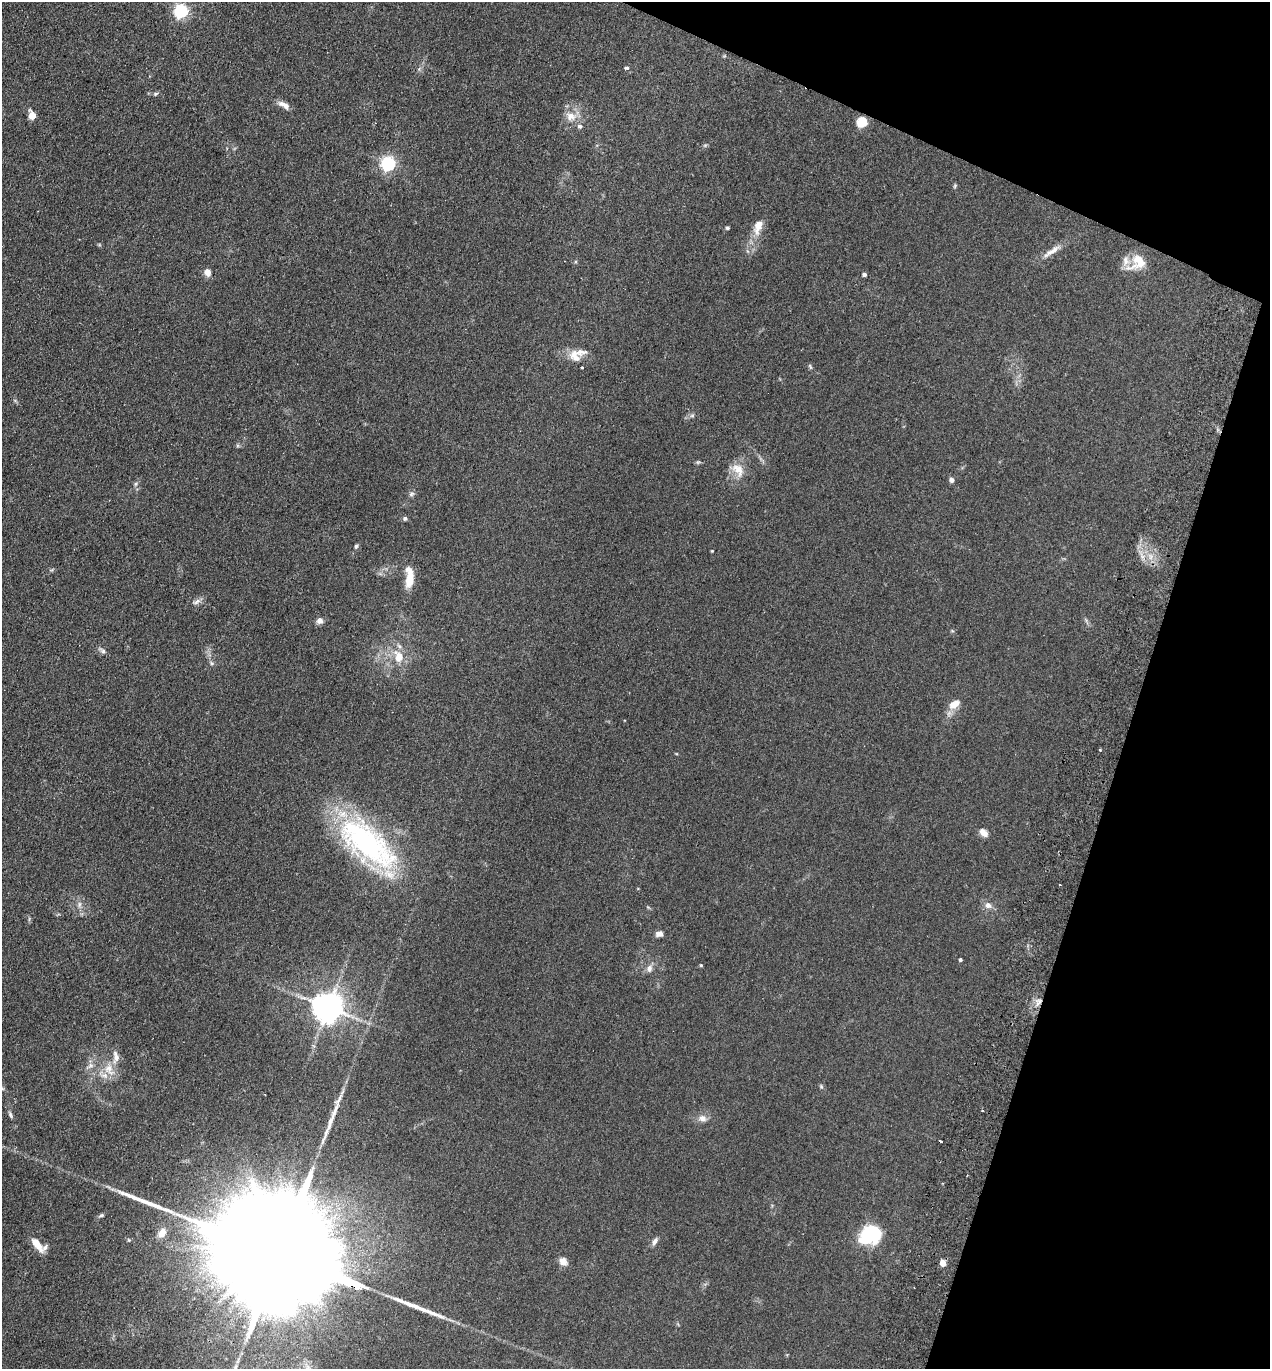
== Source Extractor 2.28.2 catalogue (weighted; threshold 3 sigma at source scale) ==
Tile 8 of 4 x 4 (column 4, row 2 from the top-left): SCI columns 3999-5266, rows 2756-4122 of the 5589 x 5512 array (HDU 1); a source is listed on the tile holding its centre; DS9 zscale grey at full resolution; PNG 1272 x 1371 px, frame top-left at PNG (2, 2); no overlay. Shown black and unused: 16% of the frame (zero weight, under 2 of 3 exposures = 3% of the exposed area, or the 3 px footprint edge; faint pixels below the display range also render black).
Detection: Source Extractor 2.28.2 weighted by HDU 2 'WHT'; one run over the whole footprint, this tile lists its part. Background 0.0961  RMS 0.01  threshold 0.0459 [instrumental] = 3 sigma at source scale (4.5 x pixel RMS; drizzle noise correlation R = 1.50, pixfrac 1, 0.05/0.05 arcsec/px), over >= 5 px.
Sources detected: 73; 1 inside a brighter object's white glare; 4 cosmic-ray / hot-pixel residue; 2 long thin detections or spike segments (spike, bleed or trail) — not listed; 7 inside a brighter listed object's ellipse — not listed separately; the other 59 listed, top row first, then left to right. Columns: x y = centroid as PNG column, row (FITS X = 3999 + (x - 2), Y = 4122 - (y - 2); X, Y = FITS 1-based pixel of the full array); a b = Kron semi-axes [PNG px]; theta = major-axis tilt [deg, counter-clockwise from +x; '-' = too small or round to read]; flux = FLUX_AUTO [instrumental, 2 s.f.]
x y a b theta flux
181 11 6 6 - 200
626 68 4 3 - 3.9
156 94 7 5 23 1.7
284 105 16 7 -30 6.3
32 115 9 6 -75 9.2
571 116 15 13 -7 11
862 122 6 5 - 63
705 145 7 4 18 1.3
388 163 6 6 - 220
955 186 6 4 88 1.3
758 226 21 10 73 13
727 228 5 4 - 1.4
1052 251 30 7 35 9.5
1137 262 24 17 42 20
207 272 8 6 -74 7
864 274 4 4 - 3
580 352 24 10 2 10
810 367 9 4 -63 1.6
582 368 3 3 - 1.5
692 416 7 4 1 1.9
698 462 6 4 41 1.4
738 470 23 14 -46 14
951 480 7 6 - 2.9
136 484 6 5 - 1.9
411 494 8 6 32 2.5
405 518 5 5 - 2
356 546 6 5 - 1.9
712 551 4 3 - 0.75
409 578 24 8 90 20
197 602 11 5 42 3.7
320 620 7 7 - 5
102 651 10 6 -43 3
398 657 17 12 -79 17
212 663 6 5 - 1.8
954 704 18 10 34 10
983 833 13 8 -44 5.7
367 843 83 35 -40 200
79 904 9 6 89 3.5
988 905 9 8 - 5.4
659 934 8 6 3 4.8
960 959 3 3 - 2
701 965 4 3 - 0.97
649 968 11 8 76 5
1038 1002 13 6 62 6
328 1007 8 8 - 1700
90 1065 11 6 38 4.2
109 1069 21 13 -62 16
821 1086 6 4 -48 1.4
2 1088 6 4 -1 1.2
10 1114 10 5 -68 2.1
702 1118 11 9 -6 6.3
101 1215 7 4 12 1.7
162 1233 12 8 62 9.7
867 1237 24 19 61 45
655 1241 10 6 57 3.8
37 1245 18 7 -51 15
279 1253 94 22 -24 95000
563 1261 11 8 -46 6.4
943 1263 7 6 - 6.9
Overlapping masked pixels (flux is a lower limit): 2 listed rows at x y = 1038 1002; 279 1253
Isophote crosses this tile's border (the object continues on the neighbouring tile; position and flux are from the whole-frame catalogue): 2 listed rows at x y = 2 1088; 279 1253